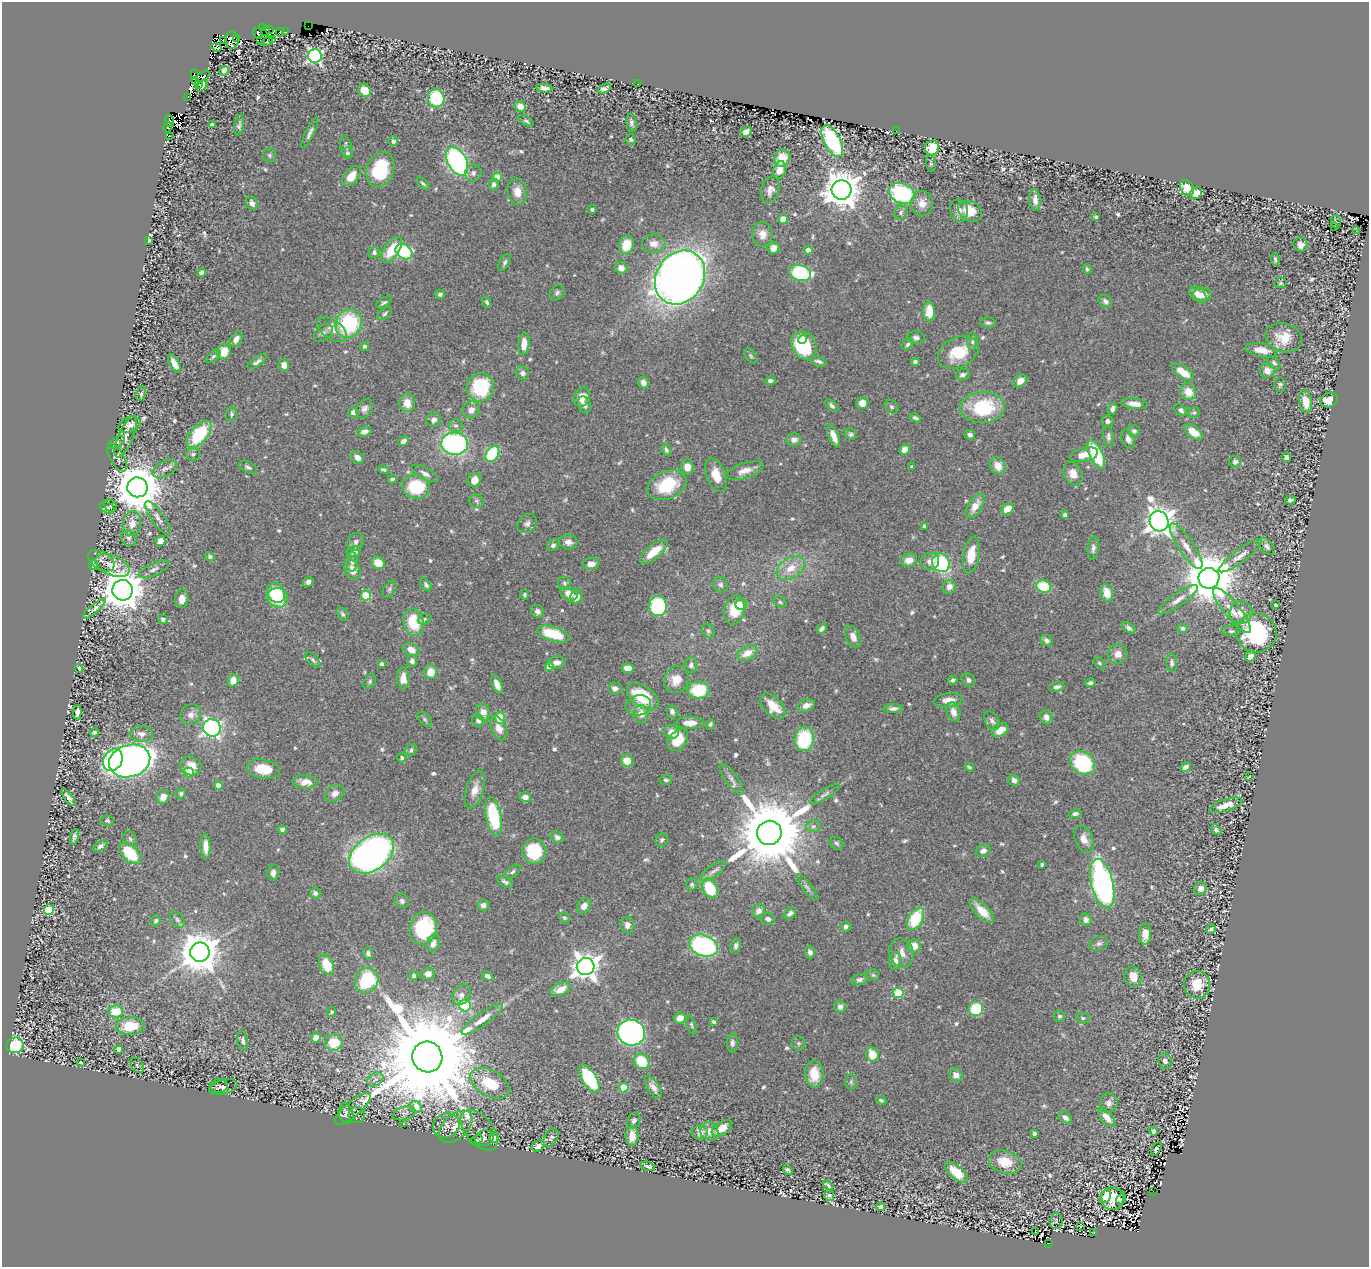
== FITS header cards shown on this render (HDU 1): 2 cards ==
NAXIS1  =                 1367
NAXIS2  =                 1265

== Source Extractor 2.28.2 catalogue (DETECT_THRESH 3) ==
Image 1367 x 1265 px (HDU 1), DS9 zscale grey, 1 PNG px = 1 image px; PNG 1371 x 1269 px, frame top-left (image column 1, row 1265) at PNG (2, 2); each listed source drawn as its Kron ellipse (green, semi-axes under 4 px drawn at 4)
Background 0.427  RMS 0.016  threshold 0.0486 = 3 sigma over >= 5 px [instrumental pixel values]
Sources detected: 760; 16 with non-positive FLUX_AUTO (blend fragments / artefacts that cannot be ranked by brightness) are neither listed nor drawn; of the other 744, the 500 brightest by FLUX_AUTO listed and drawn (244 fainter detections omitted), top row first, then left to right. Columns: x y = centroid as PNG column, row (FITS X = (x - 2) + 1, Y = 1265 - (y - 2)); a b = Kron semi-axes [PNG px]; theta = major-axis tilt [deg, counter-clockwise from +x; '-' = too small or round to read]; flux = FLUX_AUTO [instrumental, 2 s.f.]
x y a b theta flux
308 26 2 2 - 58
262 28 2 2 - 6.7
269 29 3 2 - 15
266 31 5 2 - 28
280 32 4 2 - 51
286 32 2 2 - 4
258 33 5 2 - 43
237 38 3 2 - 14
273 39 3 2 - 5.2
224 40 3 2 - 43
232 40 9 6 -86 25
261 41 3 2 - 20
267 42 6 3 14 38
216 47 5 3 - 51
315 56 7 7 - 310
224 71 5 4 - 5.3
194 74 3 2 - 19
203 76 8 4 34 35
195 81 3 2 - 33
199 84 3 2 - 11
637 84 3 2 - 38
202 86 7 3 55 12
544 88 8 4 -4 5.3
604 89 7 4 27 5.2
365 90 7 6 - 22
188 97 2 2 - 2.7
436 98 9 8 - 81
520 106 6 5 - 12
170 121 6 3 -74 60
526 121 8 4 -31 2.3
631 123 9 5 -81 3.4
212 125 4 4 - 5.7
239 125 10 4 82 3.2
167 127 5 3 - 40
896 131 2 2 - 4.2
746 132 6 4 36 5.9
310 133 17 4 64 4.3
169 136 3 2 - 2
631 139 5 5 - 2.6
393 141 5 5 - 3.9
832 141 17 8 -62 120
346 147 11 6 -75 3.6
932 148 7 7 - 36
347 153 5 5 - 2.4
269 155 7 6 - 2.4
782 158 9 8 - 21
457 161 15 9 -62 280
931 163 8 5 -81 2.1
380 169 18 13 70 64
779 170 9 6 72 13
473 173 8 8 - 4.5
351 176 12 7 51 15
497 177 4 4 - 25
423 183 8 4 -41 2.3
494 184 6 5 - 3.3
1187 188 8 6 -62 16
770 190 14 9 74 7.7
841 190 10 9 - 2700
517 192 13 9 -79 13
902 193 13 10 -24 120
1196 193 7 5 43 16
1035 200 11 5 -84 7.5
252 203 7 5 -59 5.6
922 203 12 11 - 12
592 209 4 4 - 2.2
959 211 11 9 -77 6.9
970 211 12 10 -26 25
901 212 7 6 - 2.9
1096 217 4 3 - 2.3
783 219 5 5 - 15
1336 222 7 4 -79 2
1334 227 3 3 - 2.6
1356 231 2 2 - 8.6
763 234 12 10 -89 10
149 240 4 3 - 2
654 244 11 9 1 9.2
626 245 9 7 73 28
1300 245 7 7 - 7.6
774 248 6 6 - 10
392 250 15 7 55 31
808 250 4 4 - 11
404 251 9 7 -36 110
374 252 6 5 - 3
1275 259 7 3 -83 2.8
505 262 9 5 62 3
621 268 6 5 - 6.4
1087 269 4 4 - 2.2
201 273 4 4 - 4.5
800 273 11 8 -15 120
680 277 28 23 56 1200
1281 283 6 5 - 2.2
557 293 8 6 46 3.2
440 294 5 4 - 2.9
1198 294 10 6 -43 11
1202 295 9 6 5 9.6
1105 301 7 5 -38 3.9
384 302 8 4 31 2.5
487 302 6 3 -70 2.2
929 311 10 6 -88 25
385 314 8 5 39 2.3
349 323 15 13 63 93
988 323 8 5 -3 2.7
332 330 17 9 -35 10
323 333 11 7 44 4.6
916 337 8 6 -8 3.3
1284 338 19 14 -15 26
236 339 8 5 59 6.7
803 339 4 4 - 8.9
972 341 9 5 86 2.7
524 344 11 5 84 13
908 344 7 5 54 3.3
804 345 15 12 -61 68
364 346 5 4 - 2.4
1262 350 16 7 -10 15
224 352 8 7 - 19
958 352 21 15 26 39
213 356 9 4 42 2.8
751 356 8 5 -58 2.1
819 361 9 4 -17 3.4
257 362 11 4 34 4.1
915 362 4 4 - 2.6
1274 363 7 5 -46 2.3
174 364 10 4 -60 9.6
284 365 6 5 - 8.2
1267 371 7 7 - 9.6
1183 372 13 6 -34 21
522 373 7 6 - 4.3
962 375 7 5 18 3.6
770 381 5 4 - 3.1
1020 381 7 6 - 8.1
643 382 6 5 - 6.2
1280 385 7 6 - 2.3
480 387 14 13 - 76
1188 392 8 7 - 16
141 394 7 5 80 2.1
582 397 10 7 71 15
1329 400 9 6 27 16
1306 402 11 6 -79 18
407 403 9 7 87 11
862 403 6 6 - 7.1
1134 404 13 5 -6 9.3
584 405 9 6 -70 4.1
832 406 8 4 -44 3.3
891 407 7 6 - 2.6
983 407 22 15 2 76
364 409 10 7 60 5.1
1113 409 6 4 69 4.5
471 410 9 8 - 8
1181 410 7 5 -42 3.7
353 412 5 5 - 4.3
1194 413 6 5 - 2.1
231 414 7 5 82 2.3
915 418 6 3 -25 2.8
434 420 7 6 - 4.9
1107 421 6 5 - 3.8
130 425 11 7 19 6.3
456 426 7 6 - 3.1
1134 431 6 6 - 3.7
364 432 7 5 15 5.8
1193 432 10 5 -36 18
199 434 16 8 50 75
851 434 6 5 - 2.7
970 435 5 4 - 3.8
834 436 11 5 -67 11
126 437 22 7 67 9
1108 437 10 5 -86 3.3
1128 439 10 6 -71 6.3
794 440 7 6 - 5.9
404 441 5 4 - 5.2
116 443 9 5 33 2.5
455 444 13 11 -3 210
666 450 6 4 -71 2.9
905 450 6 5 - 10
193 454 7 6 - 3.7
492 454 8 6 54 79
1096 454 15 7 -65 58
1084 455 14 7 12 12
117 457 15 7 -60 5.3
357 457 7 5 -39 7.3
1286 457 5 4 - 3.4
1235 462 6 5 - 3.6
998 466 9 7 -64 14
248 467 9 5 -26 3.3
687 467 7 6 - 12
912 467 4 4 - 3.9
165 469 13 7 26 6.7
383 469 5 4 - 2.4
745 471 19 7 18 11
425 473 14 6 -29 5.7
1073 474 12 9 -65 11
716 475 17 9 -69 19
392 479 4 3 - 2.3
474 480 7 6 - 10
667 485 20 13 22 58
137 487 10 10 - 5800
416 487 14 11 -14 62
1290 500 5 4 - 3.2
477 501 7 6 - 2.6
110 505 7 5 -52 2.5
975 506 14 7 57 14
108 508 7 5 -26 2.8
1008 509 6 5 - 19
1065 515 4 4 - 2.9
158 518 20 6 -54 6.9
1159 521 10 9 - 1300
132 523 13 9 87 12
527 523 11 8 44 4.9
924 526 4 4 - 3.1
129 538 8 7 - 3.6
160 541 5 4 - 13
356 542 9 7 54 4.6
568 542 9 7 -9 6.3
553 545 6 5 - 3.2
1186 546 27 7 -56 14
1267 546 10 6 -48 3.9
1093 548 11 5 85 4.1
354 552 7 5 10 5.9
654 552 17 7 40 28
971 555 18 8 80 23
210 556 5 4 - 2.3
1240 556 26 6 36 9.5
101 560 14 9 -32 5.8
909 560 8 7 - 10
352 562 9 6 88 4
930 562 9 8 - 8.5
378 563 7 6 - 17
941 563 10 8 -60 100
591 564 8 6 8 7.7
94 565 5 4 - 11
112 565 18 10 -24 21
791 568 15 10 33 18
154 569 17 6 25 5.1
352 570 10 7 -61 9.6
1209 578 10 10 - 6400
308 582 5 5 - 4.1
564 583 7 6 - 2.7
426 585 7 4 -54 2.7
720 585 8 7 - 3.4
949 587 7 6 - 7
1043 587 7 6 - 44
389 589 9 6 60 2.5
123 590 10 10 - 3800
276 593 10 8 -63 38
1107 593 9 6 -75 16
569 594 9 6 -25 12
524 595 5 4 - 2
366 596 5 5 - 59
576 597 7 6 - 8.1
278 598 10 9 - 60
182 599 9 6 88 10
1178 600 23 6 35 9.5
780 602 7 5 -30 2.3
741 604 6 5 - 13
1276 605 4 3 - 2.3
658 606 10 8 -87 130
94 609 15 4 41 4.8
734 610 15 10 78 31
1232 610 28 8 -51 14
537 611 7 6 - 4.1
1241 612 12 11 - 11
343 614 7 5 -58 2.3
163 619 5 4 - 3.3
424 619 7 5 23 2.3
414 622 14 10 -75 40
1129 628 7 4 -36 3.1
1183 628 5 4 - 2.9
822 629 5 4 - 3.7
708 631 7 6 - 2.5
1231 631 9 5 0 2.6
1256 633 20 19 - 110
553 634 16 7 -18 53
853 637 11 7 -67 8.4
1047 641 6 5 - 4.2
411 650 9 6 -25 10
747 653 11 6 28 12
1118 654 9 9 - 9.7
1250 657 5 4 - 9.2
313 660 10 4 -46 2.6
412 661 6 5 - 3.5
557 662 9 6 5 7.1
1099 663 7 5 -52 2.1
1172 663 9 5 -88 3.6
381 664 4 3 - 2.5
691 665 7 6 - 4.3
549 667 4 4 - 13
79 668 4 3 - 7.2
627 668 6 5 - 11
430 672 7 6 - 16
403 678 10 6 -86 12
233 680 6 5 - 13
676 680 14 12 59 16
953 680 5 4 - 2.9
968 680 7 6 - 3.9
370 681 8 5 53 2.4
1090 683 5 4 - 3
497 684 9 4 -69 11
1057 687 7 4 12 4.1
615 688 7 6 - 5.6
698 690 11 8 3 44
643 697 18 10 -35 56
948 700 14 7 6 11
638 705 13 10 13 9.3
806 705 9 6 18 7.8
773 706 15 8 -46 20
893 709 10 4 3 4.2
672 711 6 5 - 3.8
77 712 7 4 85 6.2
483 712 9 7 -73 9.9
953 712 10 6 -73 8
641 714 9 7 -85 11
191 715 11 10 - 7.4
1046 717 7 6 - 5.9
500 718 6 5 - 26
425 719 9 5 -46 2.4
478 721 6 5 - 3.7
992 721 10 6 -57 4.6
690 723 14 6 2 13
710 724 5 4 - 2.2
212 728 9 8 - 300
499 728 12 7 -65 9.7
1000 730 9 6 29 17
671 732 7 6 - 12
94 733 4 3 - 2.6
142 734 11 8 -7 6.9
804 739 12 9 82 75
678 740 12 8 50 34
411 750 6 5 - 2.5
402 758 5 4 - 2.2
113 760 11 9 56 210
130 761 21 16 18 1100
627 761 6 5 - 17
1083 763 13 11 -37 92
191 766 11 9 -19 15
969 767 4 3 - 2
1185 767 5 4 - 5
263 769 17 9 -9 29
189 772 5 5 - 36
1249 777 3 3 - 2.5
731 779 18 6 -54 5.9
666 780 6 5 - 2.4
1014 780 6 5 - 5.8
305 782 12 6 -3 11
218 786 4 4 - 12
475 790 19 8 72 13
181 793 5 5 - 2.9
335 793 10 8 30 6.9
825 794 17 5 32 4.4
163 797 7 6 - 9.2
525 797 6 5 - 7.3
69 798 10 4 -52 5.5
1226 805 17 5 18 12
1075 814 6 4 9 3.5
494 817 20 7 -79 80
107 821 6 5 - 2.2
813 826 7 6 - 2.7
282 829 4 4 - 3.6
1216 830 6 4 -50 3.4
769 833 12 12 - 15000
74 837 8 4 78 3.3
557 837 7 5 -32 3.7
130 839 8 6 -55 2.9
1084 839 14 8 -65 9.3
662 840 7 5 55 2.4
837 843 7 5 -35 2.6
100 846 8 4 30 4.7
206 846 12 5 -88 12
534 851 13 12 - 53
983 851 7 6 - 5.8
130 853 13 7 -45 47
372 854 25 16 36 560
1042 865 4 3 - 2.9
713 871 15 6 36 5.6
512 872 9 5 39 2.8
273 873 8 5 83 4.3
505 882 8 4 -28 3
692 884 6 5 - 2.6
1102 884 25 11 -77 290
807 887 16 4 -53 3.7
710 888 10 7 -59 52
1201 888 7 6 - 6.8
315 893 5 5 - 3.8
402 901 7 6 - 3.9
483 905 6 5 - 4.7
584 906 8 6 57 7.4
49 910 5 5 - 71
758 911 7 6 - 6.7
982 911 16 6 -46 16
790 913 7 4 42 4
564 917 5 5 - 2.3
768 919 7 6 - 4.8
915 919 12 7 62 53
177 920 9 6 -51 3.1
1086 920 6 6 - 5.6
156 921 6 5 - 2.6
627 925 8 7 - 6.8
846 927 5 4 - 4.5
423 928 16 13 78 79
1211 929 5 3 - 2.6
1145 934 11 6 88 12
433 943 9 6 67 6.4
1099 944 10 7 21 3.7
703 946 15 10 -20 210
736 946 7 5 78 4.4
914 946 7 6 - 14
200 952 9 9 - 3600
810 952 6 5 - 5.2
368 953 6 5 - 3.3
901 953 15 11 -71 11
895 961 9 6 78 9.3
327 965 10 7 -67 28
586 967 9 8 - 1200
428 974 6 6 - 8.9
873 975 6 6 - 2.1
414 976 4 4 - 3
487 976 6 4 -28 4.3
1133 976 10 8 -75 12
367 980 13 11 62 74
859 980 8 5 13 3.3
1197 985 14 13 - 24
561 989 11 6 24 14
898 993 5 5 - 77
462 995 11 8 52 6.5
465 1006 6 6 - 100
840 1007 6 6 - 5.4
976 1009 7 7 - 47
116 1011 7 6 - 30
331 1012 5 4 - 2
1059 1016 5 5 - 2.6
680 1018 6 5 - 11
1083 1018 7 5 -13 2.2
482 1019 25 6 36 12
714 1022 4 3 - 2.6
691 1025 10 4 -71 2.1
130 1026 14 9 4 35
631 1033 14 13 - 380
316 1038 5 5 - 13
243 1041 10 5 -81 3.7
334 1043 9 8 - 28
732 1043 9 5 89 4
799 1043 7 6 - 2.2
15 1045 8 8 - 93
119 1049 4 4 - 5.7
872 1055 7 6 - 22
427 1057 15 15 - 36000
642 1061 8 7 - 37
1165 1061 8 6 -61 4
81 1062 3 3 - 2.7
137 1065 8 5 -52 2
814 1074 13 9 -89 22
956 1075 7 6 - 8.5
375 1079 9 6 31 3.8
589 1079 15 7 -58 90
851 1082 7 6 - 2.4
490 1083 21 12 -30 45
219 1086 8 7 - 3.1
223 1087 14 7 15 3.5
653 1087 13 6 -58 7
624 1088 5 4 - 50
881 1100 5 4 - 2.1
1109 1103 10 9 - 5.8
416 1107 6 5 - 17
353 1109 22 8 41 8.2
404 1113 12 6 15 3.4
346 1114 11 7 -76 5.5
357 1115 8 8 - 3.5
1065 1117 8 5 -40 4.9
1107 1117 11 5 -50 11
634 1121 8 6 64 3.7
403 1124 3 2 - 2
446 1126 14 12 29 7
456 1127 20 12 42 13
722 1128 11 6 34 11
479 1130 24 13 -50 8.1
709 1131 10 8 -41 9
1154 1131 4 4 - 4.5
700 1133 8 7 - 6.1
1034 1133 4 3 - 3.6
632 1136 10 6 88 15
551 1137 10 6 60 3.8
484 1138 9 7 17 3.3
494 1138 5 4 - 35
476 1140 7 3 20 2.2
538 1146 7 5 30 5.6
1156 1149 8 4 61 2.7
1005 1162 17 11 -14 23
648 1166 7 3 -18 3
788 1170 6 3 -45 2.2
956 1172 13 6 -41 25
828 1185 6 3 -41 2.3
1153 1191 2 2 - 2.8
829 1196 5 4 - 2.6
1105 1196 7 5 63 11
1112 1199 11 11 - 35
1121 1199 6 4 55 6.4
881 1207 4 4 - 2.6
1056 1221 8 6 86 2.5
1080 1226 4 3 - 4.6
1035 1232 3 2 - 2.2
1094 1232 2 2 - 2.4
1048 1243 3 2 - 6.8
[244 fainter detections neither listed nor drawn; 16 non-positive-flux detections neither listed nor drawn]